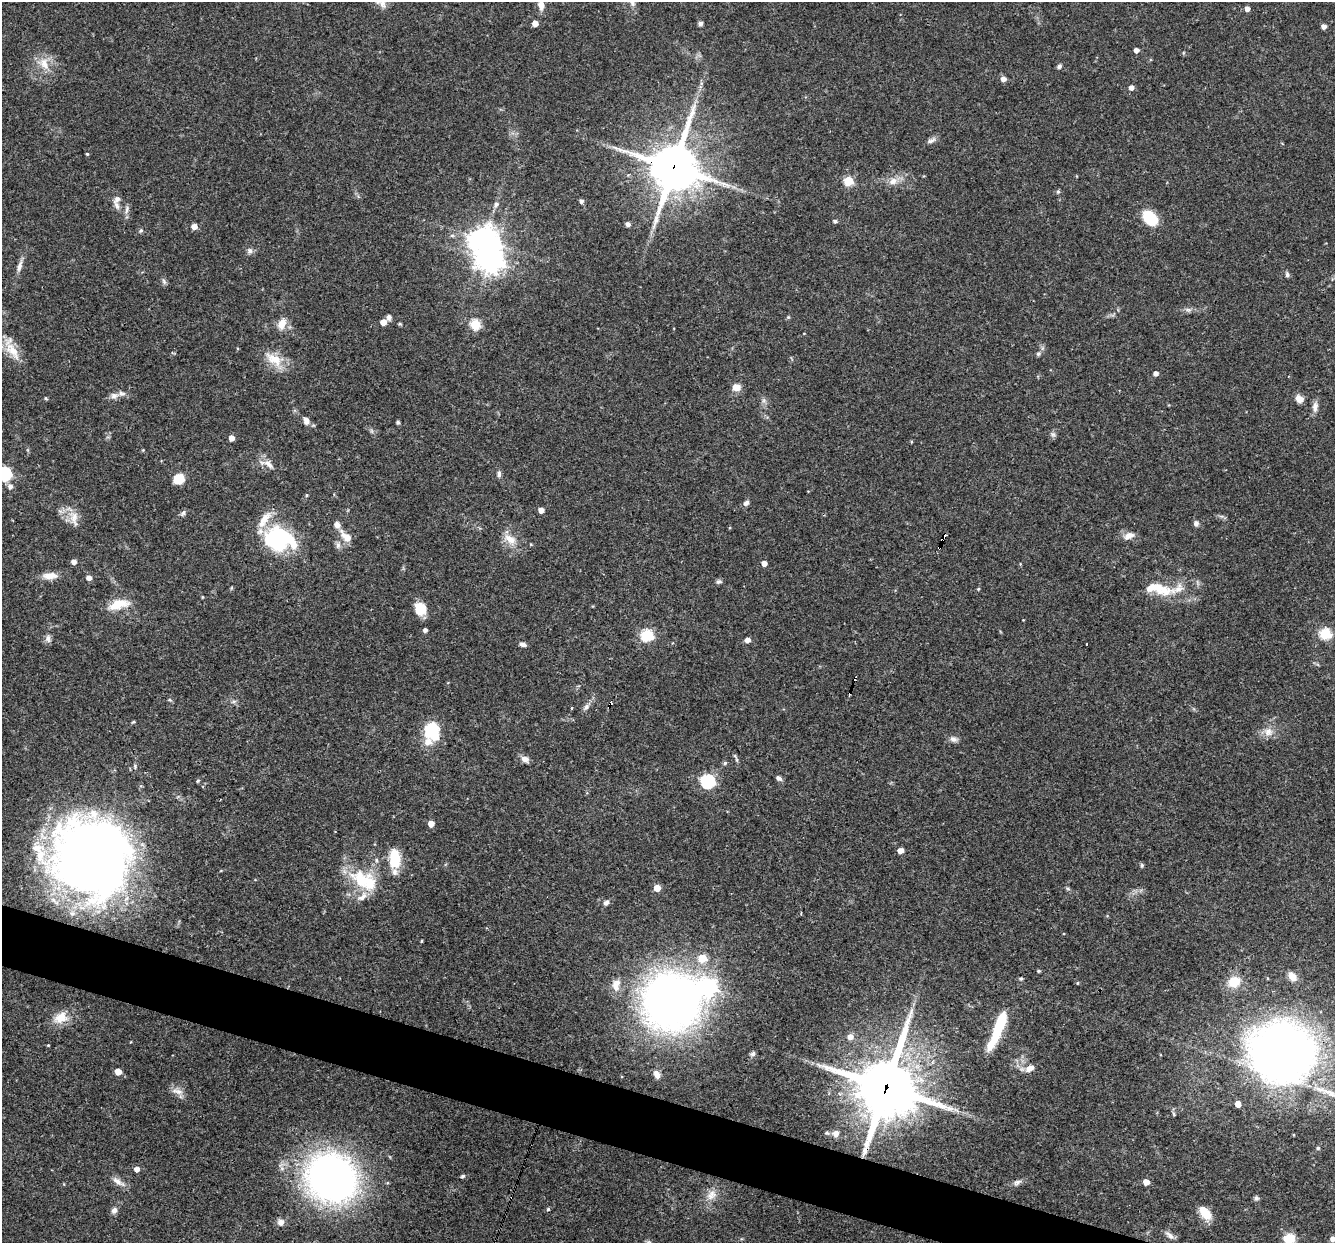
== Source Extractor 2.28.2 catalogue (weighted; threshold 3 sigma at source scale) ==
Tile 6 of 4 x 4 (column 2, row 2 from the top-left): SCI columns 1333-2665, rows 2739-3979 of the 5330 x 5347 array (HDU 1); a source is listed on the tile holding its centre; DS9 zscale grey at full resolution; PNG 1337 x 1245 px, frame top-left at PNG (2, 2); no overlay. Shown black and unused: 4% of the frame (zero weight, under 3 of 4 exposures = <1% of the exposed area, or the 3 px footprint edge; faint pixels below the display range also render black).
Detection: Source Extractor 2.28.2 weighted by HDU 2 'WHT'; one run over the whole footprint, this tile lists its part. Background 0.0579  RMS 0.0032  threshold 0.0146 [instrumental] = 3 sigma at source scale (4.5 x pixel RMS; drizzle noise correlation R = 1.50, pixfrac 1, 0.05/0.05 arcsec/px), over >= 5 px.
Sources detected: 166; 2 inside a brighter object's white glare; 2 cosmic-ray / hot-pixel residue — not listed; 14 inside a brighter listed object's ellipse — not listed separately; the other 148 listed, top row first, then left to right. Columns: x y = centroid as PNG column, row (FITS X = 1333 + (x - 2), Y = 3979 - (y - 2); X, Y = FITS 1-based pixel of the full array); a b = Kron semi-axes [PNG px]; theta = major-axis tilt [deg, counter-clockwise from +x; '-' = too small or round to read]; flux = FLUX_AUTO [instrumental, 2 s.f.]
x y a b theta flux
382 3 16 10 87 3
541 4 16 7 88 2.6
1247 9 5 4 - 1.7
535 23 5 4 - 2.8
700 23 6 5 - 0.77
1324 26 5 4 - 1.5
1136 50 4 4 - 1.6
44 63 17 10 -69 4.1
1059 66 6 5 - 0.75
1003 79 5 5 - 1.9
1131 87 5 4 - 1.8
931 141 13 5 23 1.1
87 154 4 3 - 0.34
674 167 17 15 72 1300
848 181 5 5 - 14
893 181 12 9 27 2.6
1058 192 5 4 - 0.52
581 201 5 4 - 0.86
496 204 7 6 - 0.92
116 205 11 7 -63 1.4
127 210 13 4 82 1.1
1150 218 15 10 -47 13
835 221 5 4 - 0.63
628 224 6 5 - 0.92
194 226 5 5 - 2.3
141 230 5 5 - 0.53
484 240 10 9 - 360
250 251 8 7 - 1
19 266 17 6 73 1.8
1287 274 7 4 -89 0.65
164 281 9 5 -70 0.76
1188 310 7 4 -1 0.78
389 317 8 6 -88 0.93
788 317 5 5 - 0.36
383 322 5 4 - 3.7
282 324 14 9 67 3.6
400 324 6 3 -18 0.35
475 324 5 5 - 18
12 350 30 12 -53 5.7
1038 354 6 5 - 0.55
274 359 27 14 -32 6.5
1156 373 4 4 - 1.5
736 387 10 8 0 2.5
114 396 11 7 13 1.6
46 398 5 3 - 0.37
1299 399 10 8 -35 2.1
1315 407 14 7 84 1.8
306 421 9 7 -65 1.7
398 422 4 4 - 0.61
1053 434 7 6 - 0.75
231 438 5 4 - 2.5
269 464 18 7 -41 2.2
4 474 6 6 - 53
499 474 10 5 90 0.92
178 478 11 11 - 5.1
10 486 8 7 - 1.3
307 495 5 3 - 0.37
746 503 8 6 41 0.98
541 510 4 4 - 2.2
183 513 9 5 60 0.76
74 517 19 11 -88 3.6
1196 524 7 7 - 0.98
346 536 20 9 -44 3.1
1129 536 14 8 19 2.4
944 537 8 4 73 7.3
278 538 25 24 - 33
510 539 18 10 -34 3.8
940 547 4 4 - 13
74 562 5 5 - 1.6
764 563 5 4 - 1.9
50 576 19 8 3 3.2
89 578 5 5 - 1.7
719 581 8 6 17 0.75
978 589 4 3 - 0.32
1164 591 23 16 -5 7.1
202 597 4 3 - 0.24
118 604 26 11 13 6.2
420 609 14 11 -63 5.9
425 630 4 4 - 0.98
1325 634 6 6 - 27
647 635 6 6 - 35
48 638 12 6 -85 1.2
748 640 5 4 - 2.1
523 644 7 5 -19 1.1
1087 644 3 2 - 0.38
850 693 4 3 - 0.69
170 700 6 4 -12 0.41
586 707 8 6 64 1.1
609 707 4 3 - 0.33
572 708 3 2 - 0.39
133 722 5 3 - 0.35
1268 732 12 11 - 2.8
433 734 20 17 52 9
953 739 10 7 -21 1.3
735 756 7 4 -46 0.56
525 759 11 8 -30 1.6
725 763 5 4 - 0.61
779 778 7 5 -33 0.94
198 781 5 4 - 0.36
708 781 6 6 - 51
431 824 5 5 - 2.9
900 851 5 4 - 3
91 858 60 56 -55 400
395 858 19 10 -88 10
376 860 6 4 -89 0.51
1142 865 6 4 89 0.51
360 880 28 19 -52 14
657 888 5 5 - 4.8
606 903 7 6 - 1
421 941 5 3 - 0.26
702 958 5 5 - 9.4
1039 971 3 3 - 0.48
1292 976 9 7 -56 3
1021 979 5 4 - 0.52
1234 982 13 11 34 6
1077 983 4 3 - 0.28
615 986 15 8 -73 2.6
671 1001 47 46 - 210
61 1018 19 14 30 4.9
998 1028 44 8 68 18
850 1037 6 5 - 2.3
48 1045 3 3 - 0.26
753 1053 8 5 63 0.71
1282 1053 42 37 -12 300
1030 1068 11 7 29 2.3
118 1071 5 5 - 3.5
657 1074 10 6 -62 1.8
886 1087 22 20 76 1800
178 1091 17 7 -15 2
1238 1104 5 4 - 3.3
1173 1114 8 4 -80 0.52
836 1133 8 8 - 1.9
1318 1148 4 4 - 0.48
137 1169 5 5 - 2
463 1176 5 4 - 0.68
332 1178 44 38 -34 150
118 1181 21 7 -34 2.2
1017 1182 12 6 29 1.2
1146 1182 5 4 - 3.3
711 1195 16 11 47 3.2
1256 1198 7 5 -14 0.64
548 1209 4 4 - 0.48
114 1210 8 7 - 1.3
1205 1213 19 10 -51 4.8
281 1222 8 8 - 1.7
1170 1235 14 6 -42 1.5
1289 1238 10 8 18 6.6
1333 1239 5 5 - 1.8
Overlapping masked pixels (flux is a lower limit): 7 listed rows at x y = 674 167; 944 537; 940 547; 850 693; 609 707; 91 858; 886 1087
Isophote crosses this tile's border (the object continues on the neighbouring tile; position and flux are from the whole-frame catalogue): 5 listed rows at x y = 382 3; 541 4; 4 474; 1289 1238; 1333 1239